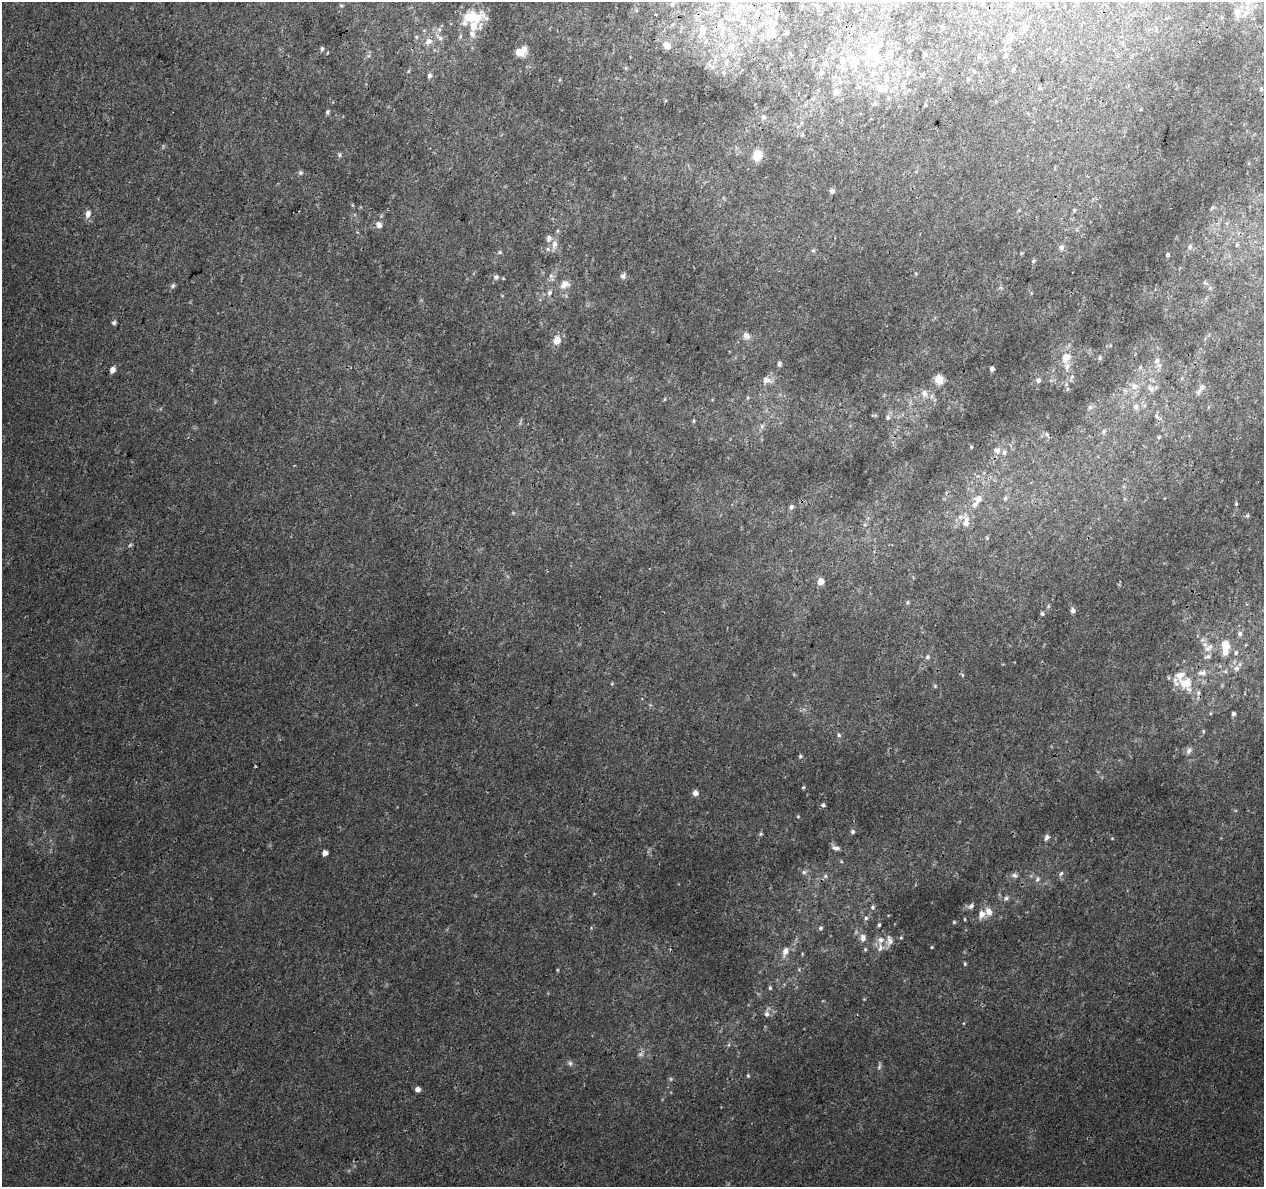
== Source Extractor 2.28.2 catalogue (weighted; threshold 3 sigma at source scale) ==
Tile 10 of 4 x 4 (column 2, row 3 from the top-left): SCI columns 1264-2525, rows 1411-2595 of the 5060 x 5251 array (HDU 1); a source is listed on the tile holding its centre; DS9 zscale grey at full resolution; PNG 1266 x 1189 px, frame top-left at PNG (2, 2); no overlay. Shown black and unused: <1% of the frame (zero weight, under 3 of 4 exposures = <1% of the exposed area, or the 3 px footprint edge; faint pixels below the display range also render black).
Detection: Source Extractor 2.28.2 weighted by HDU 2 'WHT'; one run over the whole footprint, this tile lists its part. Background 0.00727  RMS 0.0015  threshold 0.00661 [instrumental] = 3 sigma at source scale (4.5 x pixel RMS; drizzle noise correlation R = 1.50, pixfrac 1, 0.0396/0.0396 arcsec/px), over >= 5 px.
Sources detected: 188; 2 too faint to see at this stretch — not listed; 21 inside a brighter listed object's ellipse — not listed separately; the other 165 listed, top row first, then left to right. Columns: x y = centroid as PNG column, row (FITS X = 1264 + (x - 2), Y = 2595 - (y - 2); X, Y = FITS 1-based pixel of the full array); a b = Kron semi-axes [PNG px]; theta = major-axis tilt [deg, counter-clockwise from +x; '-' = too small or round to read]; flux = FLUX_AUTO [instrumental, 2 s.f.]
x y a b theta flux
712 2 8 7 - 0.57
830 2 5 3 - 0.14
672 4 6 5 - 0.29
341 5 6 4 -1 0.2
1010 5 6 6 - 0.38
738 8 15 5 37 1
1247 10 26 9 80 2.5
712 12 9 5 34 0.52
1237 13 15 10 -86 1.6
656 15 3 3 - 0.32
738 15 10 6 -41 0.9
756 16 9 7 51 0.72
469 17 32 16 10 4.6
1042 21 4 4 - 0.13
720 23 13 7 64 1.2
909 23 5 3 - 0.13
1025 28 6 6 - 0.91
703 29 14 10 -77 1.8
752 29 7 7 - 0.49
772 31 14 9 82 1.4
722 33 9 7 -75 0.84
787 33 4 4 - 0.22
472 34 10 8 -74 0.9
1010 36 6 6 - 1.3
439 37 16 6 -45 0.88
861 39 8 5 -83 0.47
429 41 10 9 - 1.1
667 46 8 7 - 1.3
731 47 13 9 44 1.5
322 49 6 5 - 0.28
519 52 10 7 7 2.3
871 52 12 11 - 3.1
925 54 5 5 - 0.19
1005 56 6 5 - 0.32
854 61 21 14 -80 3.1
726 62 11 4 79 0.51
842 70 8 6 86 0.53
1013 70 6 4 69 0.2
974 71 5 3 - 0.12
821 72 8 6 61 0.37
873 74 14 7 49 1.1
922 75 5 5 - 0.2
429 76 6 5 - 0.44
968 79 5 4 - 0.21
903 86 8 6 79 0.47
885 88 17 10 49 1.8
1039 88 6 4 89 0.16
1261 89 5 5 - 0.21
836 92 8 8 - 0.74
327 112 5 4 - 0.32
763 117 7 6 - 0.36
340 155 6 6 - 0.27
758 155 9 7 71 3.4
301 173 6 6 - 0.31
832 191 6 6 - 0.37
1074 210 5 4 - 0.21
88 214 10 7 76 0.82
379 225 9 7 -51 0.68
549 238 8 7 - 0.54
554 244 12 7 82 0.94
1237 244 6 5 - 0.27
1061 247 7 7 - 0.55
1190 247 6 6 - 0.34
813 251 6 4 0 0.21
500 252 6 5 - 0.25
1167 255 3 3 - 0.22
1033 261 6 4 73 0.23
551 276 11 6 -73 0.51
623 276 8 6 59 0.44
496 277 7 7 - 0.43
1205 283 8 4 -22 0.28
564 284 14 10 28 1.2
173 285 7 5 60 0.33
549 293 8 6 59 0.5
114 323 5 5 - 0.35
746 335 12 8 -41 0.82
557 340 6 5 - 2.6
1066 358 13 10 65 1.8
1100 358 6 5 - 0.26
1157 361 9 8 - 0.77
779 364 6 5 - 0.34
992 369 4 4 - 0.55
112 370 7 5 58 0.67
1072 377 7 5 33 0.31
939 379 10 9 - 1.5
766 380 11 8 -15 0.98
1038 380 6 6 - 0.35
1134 386 11 10 - 1.1
1201 387 8 7 - 0.54
1067 389 6 3 71 0.21
1151 389 10 8 -42 0.79
924 393 9 7 -71 0.87
748 397 5 3 - 0.18
665 399 6 3 70 0.14
1090 407 7 6 - 0.39
1136 407 9 7 -82 0.71
1157 416 8 5 -57 0.39
888 417 6 6 - 0.37
693 421 5 3 - 0.17
762 426 6 6 - 0.34
1104 432 8 6 63 0.37
1047 434 6 4 -89 0.23
1159 437 5 4 - 0.21
971 447 4 4 - 0.19
997 450 10 9 - 0.89
1005 498 6 5 - 0.32
979 499 14 11 53 1.4
1236 504 5 4 - 0.15
791 507 6 5 - 0.41
1247 515 5 4 - 0.2
966 522 15 8 88 1.3
820 581 5 5 - 1.8
907 602 5 5 - 0.25
1073 611 6 5 - 0.61
1042 613 6 4 -71 0.22
1240 634 6 5 - 0.41
1226 647 16 11 -74 2.3
1209 648 15 9 38 1.2
927 657 7 6 - 0.36
1236 668 8 8 - 0.65
1200 673 9 8 - 0.72
962 675 6 4 -89 0.19
1186 683 20 17 -47 3.9
935 686 5 4 - 0.18
1233 714 4 3 - 0.37
1203 731 5 3 - 0.14
839 735 6 5 - 0.26
1189 751 10 6 71 0.53
800 756 5 4 - 0.22
803 787 4 3 - 0.17
695 793 5 5 - 1.1
823 805 5 5 - 0.28
798 816 4 4 - 0.13
852 831 6 5 - 0.34
761 834 5 4 - 0.2
1047 837 7 5 62 0.5
836 848 10 6 -16 0.59
325 853 5 4 - 1
804 872 7 6 - 0.39
1061 873 8 5 50 0.35
1015 875 10 6 -19 0.47
825 876 7 5 48 0.34
1037 879 9 6 64 0.44
1006 898 7 6 - 0.37
971 906 9 6 39 0.5
872 907 5 5 - 0.24
989 912 11 8 -60 1.2
866 918 5 5 - 0.31
965 919 4 3 - 0.14
954 922 4 4 - 0.17
879 925 4 3 - 0.21
821 928 6 6 - 0.31
863 938 9 7 87 0.78
901 938 4 3 - 0.17
889 940 15 8 -88 0.89
880 947 15 7 83 0.95
932 947 3 3 - 0.14
785 951 14 7 71 1.1
965 964 5 4 - 0.18
770 988 5 4 - 0.22
767 1014 8 7 - 0.57
570 1063 7 5 -89 0.36
879 1067 8 4 56 0.28
748 1076 5 4 - 0.17
418 1089 5 4 - 0.83
Overlapping masked pixels (flux is a lower limit): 2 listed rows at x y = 722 33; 429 41
Isophote crosses this tile's border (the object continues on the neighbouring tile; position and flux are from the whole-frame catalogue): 2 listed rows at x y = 712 2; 830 2
Unlisted compact peaks at least as high as the median listed source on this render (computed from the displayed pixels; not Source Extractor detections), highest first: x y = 130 545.